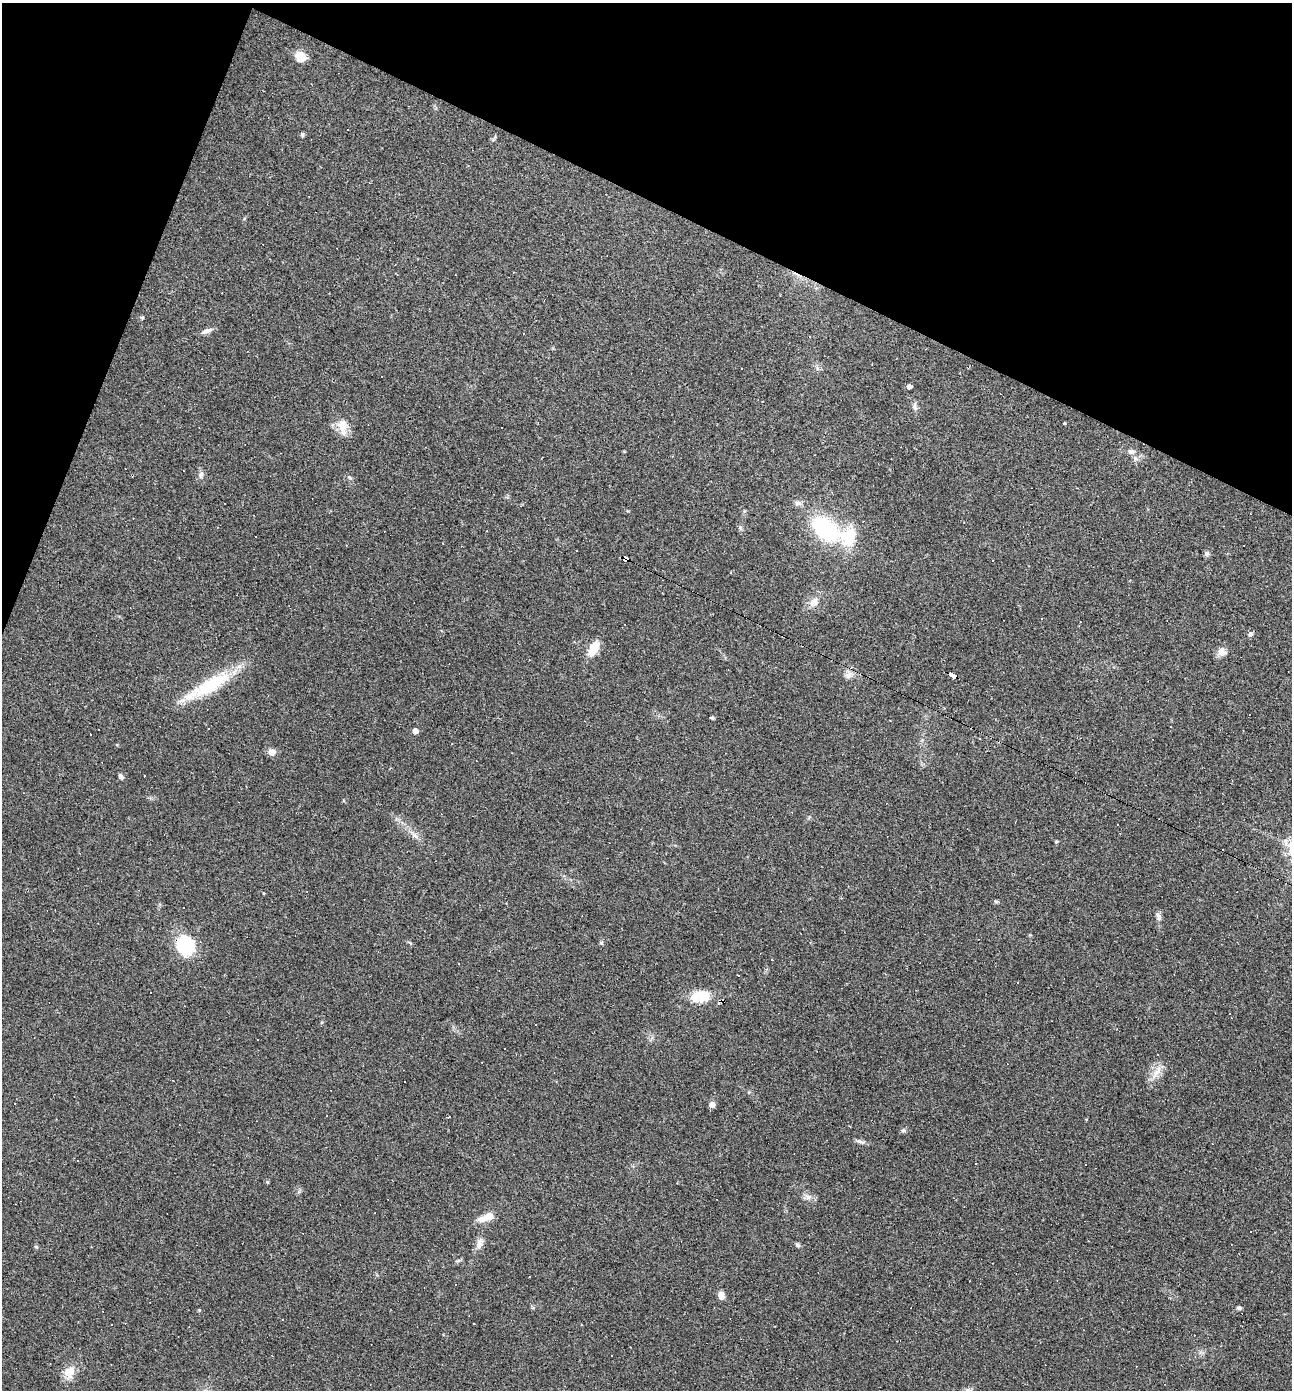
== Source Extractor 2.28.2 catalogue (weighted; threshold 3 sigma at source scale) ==
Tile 2 of 4 x 4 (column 2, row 1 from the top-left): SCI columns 1425-2714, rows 4163-5550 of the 5563 x 5550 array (HDU 1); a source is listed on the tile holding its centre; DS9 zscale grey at full resolution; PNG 1294 x 1392 px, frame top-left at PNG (2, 3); no overlay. Shown black and unused: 19% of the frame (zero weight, under 2 of 3 exposures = <1% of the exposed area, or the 3 px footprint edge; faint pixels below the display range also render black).
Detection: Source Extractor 2.28.2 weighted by HDU 2 'WHT'; one run over the whole footprint, this tile lists its part. Background 0.082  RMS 0.0066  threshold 0.0296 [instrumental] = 3 sigma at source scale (4.5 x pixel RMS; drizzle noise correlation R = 1.50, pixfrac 1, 0.05/0.05 arcsec/px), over >= 5 px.
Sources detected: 99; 42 cosmic-ray / hot-pixel residue — not listed; the other 57 listed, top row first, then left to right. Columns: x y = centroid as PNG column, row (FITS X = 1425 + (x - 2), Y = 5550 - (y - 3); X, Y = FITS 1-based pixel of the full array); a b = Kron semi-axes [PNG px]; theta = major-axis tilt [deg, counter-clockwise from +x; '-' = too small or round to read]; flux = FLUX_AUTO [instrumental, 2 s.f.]
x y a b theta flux
300 57 12 10 -44 9.3
302 134 6 4 -85 0.98
395 265 3 2 - 0.41
142 317 6 4 0 0.76
206 331 16 6 22 2.9
809 336 3 3 - 1.5
817 368 7 4 -71 1.2
909 386 4 4 - 2.8
915 406 11 5 -79 2.1
1064 423 3 2 - 0.61
343 426 18 13 -89 8.8
1131 451 10 7 -2 2.6
201 475 9 7 68 2.2
825 529 25 15 -39 68
848 536 24 19 71 23
1207 554 7 6 - 1.6
626 558 7 4 -27 160
993 560 3 2 - 0.71
814 602 12 9 49 5.6
1250 634 6 6 - 1.8
594 649 15 8 61 13
1222 652 11 11 - 4.4
849 675 11 8 43 3.3
952 675 7 4 -26 79
209 686 59 14 29 38
712 718 4 3 - 1.3
415 731 4 4 - 5
271 752 9 7 -3 3.9
144 775 3 3 - 2
121 776 7 5 -57 1.9
1117 825 3 3 - 1.7
415 835 12 5 -42 2.8
996 901 6 4 -1 0.94
1158 916 13 5 -74 2.3
601 943 5 4 - 0.93
185 945 17 14 -61 45
738 975 3 2 - 0.91
1018 983 3 2 - 0.54
701 996 22 12 7 17
535 1025 3 2 - 0.69
1157 1072 21 8 54 6.4
712 1104 6 5 - 3.5
449 1116 3 3 - 0.81
903 1130 7 5 1 1.3
861 1142 13 5 -21 2
976 1163 3 2 - 0.35
267 1182 5 4 - 0.66
809 1197 7 6 - 2
488 1216 11 5 20 15
479 1243 14 9 73 4.6
797 1245 7 5 -33 1.3
36 1247 6 4 -2 0.81
721 1295 7 6 - 5.6
1239 1308 6 5 - 1.1
474 1324 2 2 - 0.6
70 1372 16 13 62 8.3
968 1390 8 5 19 1.6
Overlapping masked pixels (flux is a lower limit): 2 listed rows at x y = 626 558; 952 675
Isophote crosses this tile's border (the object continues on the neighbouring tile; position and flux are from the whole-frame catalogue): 1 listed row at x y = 968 1390
Unlisted compact peaks at least as high as the median listed source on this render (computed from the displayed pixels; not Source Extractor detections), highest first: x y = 199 1310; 349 477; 740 527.